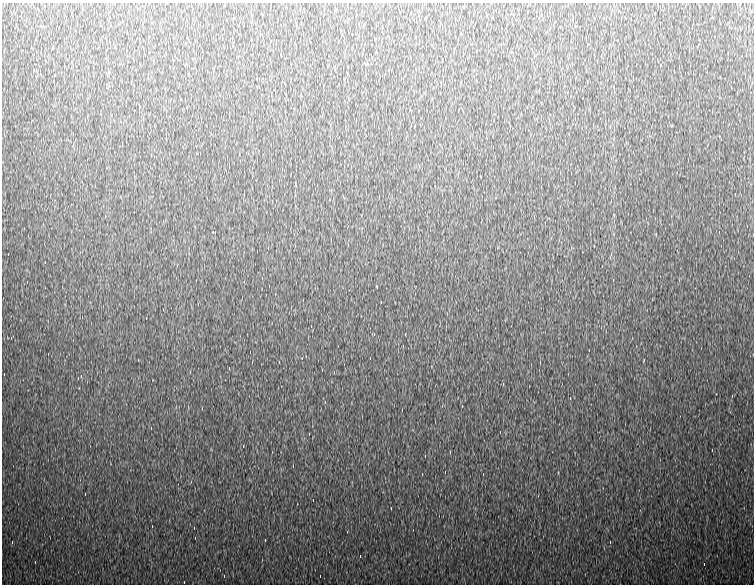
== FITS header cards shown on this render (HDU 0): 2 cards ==
NAXIS1  =                  752
NAXIS2  =                  582

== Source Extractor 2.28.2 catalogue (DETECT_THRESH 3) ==
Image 752 x 582 px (HDU 0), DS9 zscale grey, 1 PNG px = 1 image px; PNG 756 x 586 px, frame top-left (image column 1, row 582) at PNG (2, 3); no overlay
Background 1020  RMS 21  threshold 64.4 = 3 sigma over >= 5 px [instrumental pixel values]
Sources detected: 88; all 88 listed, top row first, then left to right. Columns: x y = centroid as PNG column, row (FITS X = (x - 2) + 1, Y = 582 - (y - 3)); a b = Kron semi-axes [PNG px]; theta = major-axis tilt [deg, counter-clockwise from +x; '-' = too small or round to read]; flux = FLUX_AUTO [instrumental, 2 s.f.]
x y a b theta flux
226 12 3 2 - 7800
536 12 4 2 - 9100
497 24 3 2 - 2100
564 24 4 2 - 8800
692 26 3 2 - 1600
658 28 3 2 - 2100
742 28 4 2 - 11000
404 42 3 2 - 10000
34 54 4 2 - 5000
514 60 4 2 - 27000
679 68 4 2 - 5900
674 72 3 2 - 110000
396 80 3 2 - 10000
491 86 3 2 - 10000
633 86 3 2 - 8800
664 100 3 2 - 23000
303 102 4 2 - 6100
723 122 3 2 - 10000
593 124 4 2 - 23000
415 126 3 2 - 3200
522 146 4 2 - 12000
633 152 2 2 - 830
529 158 4 2 - 9100
257 160 4 2 - 7600
397 170 3 2 - 5500
95 186 3 2 - 1900
272 186 4 2 - 8700
442 194 3 2 - 1900
735 194 4 2 - 48000
514 204 3 2 - 1300
534 216 4 2 - 17000
348 226 4 2 - 7000
747 226 3 2 - 2800
719 232 3 2 - 13000
294 234 3 3 - 1300
656 234 4 2 - 4800
268 248 4 2 - 9500
8 254 3 2 - 4800
611 254 4 2 - 11000
27 282 3 2 - 7900
377 286 3 2 - 1100
381 302 3 2 - 9900
198 304 4 2 - 12000
146 318 2 2 - 900
311 326 3 2 - 8600
374 334 3 3 - 1300
405 334 4 2 - 9200
11 338 4 2 - 35000
403 346 4 2 - 9000
250 352 3 2 - 9500
48 354 3 2 - 5400
302 358 3 3 - 1600
370 358 3 2 - 15000
138 360 3 2 - 8900
644 360 4 2 - 11000
279 362 3 2 - 3300
229 368 4 2 - 11000
322 370 3 2 - 9900
334 372 3 3 - 1600
4 374 3 2 - 9900
81 376 4 2 - 6500
503 384 4 2 - 11000
570 398 3 2 - 11000
325 402 4 2 - 11000
402 410 4 2 - 9900
151 428 4 2 - 12000
500 432 3 2 - 3200
309 434 2 2 - 780
243 446 4 2 - 9100
712 450 4 2 - 11000
425 456 4 2 - 11000
293 466 4 2 - 9100
445 472 3 2 - 11000
422 474 4 2 - 6700
483 474 3 2 - 79000
85 494 3 2 - 5100
391 508 4 2 - 9800
152 526 3 2 - 9100
194 528 3 2 - 3400
265 540 3 2 - 2200
12 542 4 2 - 21000
610 542 4 2 - 9900
360 556 3 2 - 8800
35 562 4 2 - 9700
704 564 2 2 - 970
224 576 4 2 - 10000
320 576 3 2 - 4600
184 582 3 2 - 3100
At the frame edge (FLAGS 8, measured only in part): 1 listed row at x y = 184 582